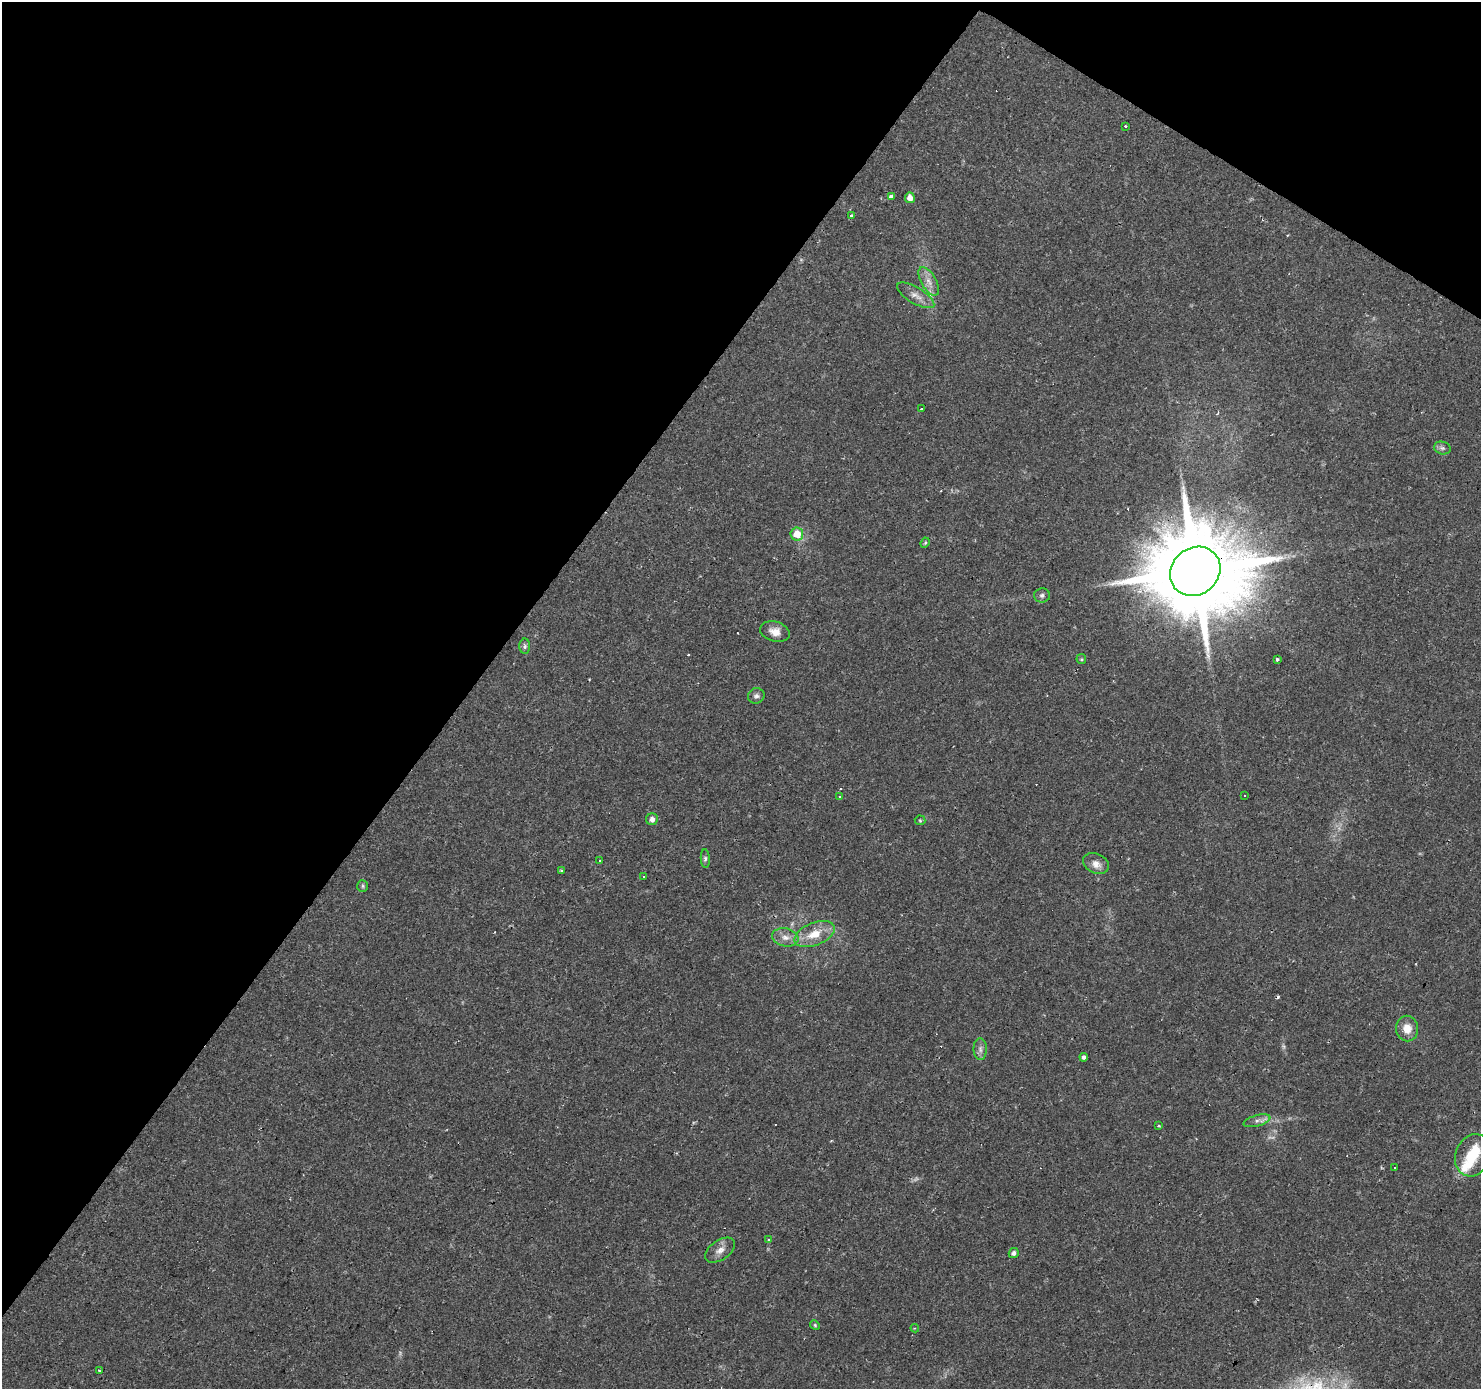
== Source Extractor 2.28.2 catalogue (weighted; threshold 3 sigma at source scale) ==
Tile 2 of 4 x 4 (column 2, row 1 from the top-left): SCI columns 1481-2959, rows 4343-5729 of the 5920 x 5977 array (HDU 1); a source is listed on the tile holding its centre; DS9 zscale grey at full resolution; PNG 1483 x 1391 px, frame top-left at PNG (2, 2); each listed source drawn as its Kron ellipse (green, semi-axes under 4 px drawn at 4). Shown black and unused: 36% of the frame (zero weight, under 2 of 3 exposures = <1% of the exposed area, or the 3 px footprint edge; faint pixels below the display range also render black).
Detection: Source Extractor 2.28.2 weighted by HDU 2 'WHT'; one run over the whole footprint, this tile lists its part. Background 0.0427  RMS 0.0037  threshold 0.0167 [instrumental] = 3 sigma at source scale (4.5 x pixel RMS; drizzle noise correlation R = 1.50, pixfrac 1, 0.0396/0.0396 arcsec/px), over >= 5 px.
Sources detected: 59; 3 too faint to see at this stretch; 1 inside a brighter object's white glare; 12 cosmic-ray / hot-pixel residue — neither listed nor drawn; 1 inside a brighter listed object's ellipse — not listed separately; the other 42 listed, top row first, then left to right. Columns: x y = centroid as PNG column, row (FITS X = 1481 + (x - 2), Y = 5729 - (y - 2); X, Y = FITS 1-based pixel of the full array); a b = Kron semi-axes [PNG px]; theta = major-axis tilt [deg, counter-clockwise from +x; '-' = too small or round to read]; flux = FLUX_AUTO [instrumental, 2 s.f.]
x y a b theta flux
1126 127 3 3 - 0.99
891 197 3 3 - 13
910 198 5 5 - 2.8
851 215 4 3 - 1
929 281 16 7 -60 3.1
916 295 21 8 -31 3.2
921 409 3 3 - 2.4
1442 448 8 6 -15 1.1
797 534 6 6 - 6.2
925 543 5 4 - 0.51
1195 571 26 23 40 7400
1042 595 8 7 - 1.2
775 631 15 10 -16 3.6
525 646 8 5 -89 0.86
1081 659 5 5 - 0.46
1277 660 3 3 - 0.99
756 696 8 7 - 1.2
1245 795 3 2 - 0.56
839 797 3 3 - 0.6
652 819 6 6 - 2
920 820 5 5 - 0.52
705 859 9 4 -86 0.85
600 861 3 3 - 6.5
1096 864 13 9 -27 2.9
561 871 3 3 - 0.63
643 877 3 2 - 0.53
363 886 6 5 - 0.64
814 934 21 11 21 7.7
785 937 13 9 -13 3
1407 1028 13 11 -80 4.4
980 1049 11 6 -89 1.5
1084 1057 4 4 - 1.1
1257 1121 14 5 15 1.6
1159 1125 3 3 - 1.2
1473 1155 21 17 69 11
1395 1168 3 3 - 0.74
769 1240 3 3 - 1.5
720 1250 17 9 35 2.8
1014 1253 5 4 - 1.2
815 1325 5 4 - 0.45
915 1328 4 4 - 0.39
99 1370 4 2 - 0.34
Overlapping masked pixels (flux is a lower limit): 1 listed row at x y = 1195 571